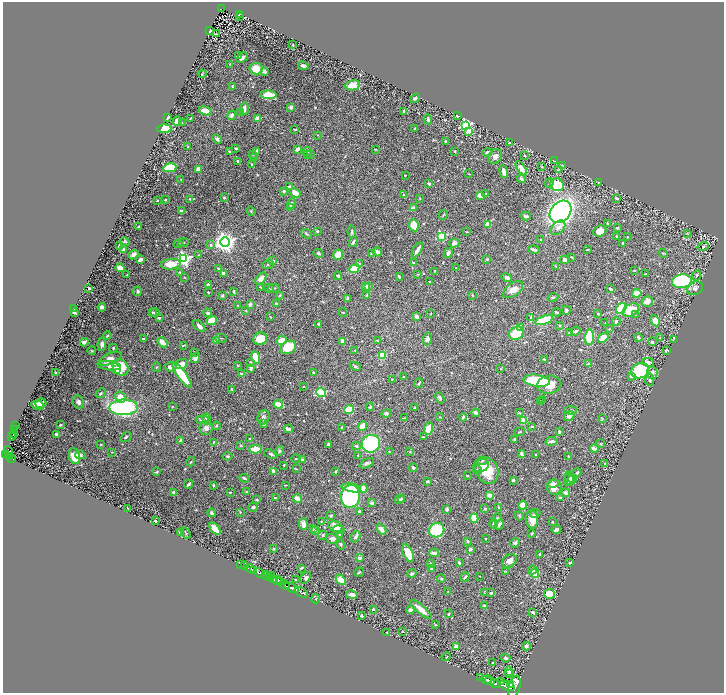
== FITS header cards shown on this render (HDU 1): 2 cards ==
NAXIS1  =                 1443
NAXIS2  =                 1382

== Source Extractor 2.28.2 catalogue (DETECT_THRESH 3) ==
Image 1443 x 1382 px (HDU 1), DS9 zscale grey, zoomed out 1/2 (1 PNG px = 2 x 2 image px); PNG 726 x 695 px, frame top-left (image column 2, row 1382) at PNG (3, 2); each listed source drawn as its Kron ellipse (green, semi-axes under 4 px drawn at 4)
Background 0.897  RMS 0.016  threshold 0.0469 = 3 sigma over >= 5 px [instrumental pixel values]
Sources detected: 692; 29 cannot appear on this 1/2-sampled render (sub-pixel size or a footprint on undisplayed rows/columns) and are neither listed nor drawn; of the other 663, the 500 brightest by FLUX_AUTO listed and drawn (163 fainter detections omitted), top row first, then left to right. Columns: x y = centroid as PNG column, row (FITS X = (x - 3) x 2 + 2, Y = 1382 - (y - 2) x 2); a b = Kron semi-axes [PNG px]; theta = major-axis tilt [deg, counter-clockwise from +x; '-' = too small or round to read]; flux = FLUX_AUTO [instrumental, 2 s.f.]
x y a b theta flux
221 9 4 3 - 180
240 14 4 2 - 200
240 16 2 1 - 21
210 31 3 2 - 3.7
216 34 4 2 - 3.5
293 45 2 2 - 2.5
238 56 3 2 - 4.3
242 58 6 3 40 10
229 64 3 2 - 2
303 66 5 3 - 14
256 69 6 6 - 43
264 71 3 3 - 14
202 74 4 3 - 2
352 85 7 5 12 34
232 86 3 2 - 3.5
269 95 8 4 -1 74
415 98 5 3 - 4.9
291 107 3 3 - 12
244 108 6 3 87 14
205 111 7 4 -16 32
404 111 2 2 - 5.1
241 113 3 3 - 2.3
232 115 5 4 - 11
457 116 3 2 - 3.9
167 118 4 2 - 9.3
190 118 3 2 - 3
257 119 4 4 - 36
428 119 5 3 - 9.4
177 121 4 3 - 28
182 123 3 2 - 2
466 125 4 3 - 380
164 128 7 3 3 100
295 129 3 2 - 2.7
415 129 4 3 - 3.4
469 131 3 3 - 36
317 135 2 2 - 2.1
217 139 5 3 - 7.3
445 141 3 3 - 4.1
509 143 2 2 - 4
188 147 3 2 - 4.7
236 148 3 2 - 3.1
297 149 4 3 - 11
375 149 3 2 - 2
256 151 3 3 - 9.3
307 151 5 3 - 4
455 151 2 2 - 3.2
230 152 4 2 - 3.9
487 152 4 3 - 8.7
253 154 3 3 - 3
308 154 3 2 - 2.1
310 155 3 3 - 3.3
524 155 3 2 - 2.6
495 156 8 6 61 13
254 157 3 2 - 2.9
237 161 2 2 - 4.1
554 161 3 2 - 2.5
252 164 2 2 - 2.2
563 165 4 3 - 2.1
542 167 3 2 - 2.2
170 168 7 4 11 110
521 168 8 4 -56 24
198 169 2 2 - 41
558 170 4 2 - 2.1
504 171 6 3 -82 14
469 174 4 2 - 2.4
405 176 2 2 - 2.3
521 179 4 3 - 8.3
181 180 3 2 - 2.3
599 182 3 2 - 1.9
549 183 5 3 - 4.2
429 184 3 2 - 8
557 185 7 6 - 95
289 187 3 3 - 5.7
284 191 3 3 - 4.2
295 193 6 4 -33 34
485 193 3 3 - 3.5
403 195 3 2 - 2.5
480 196 4 3 - 55
224 198 2 2 - 3.5
420 198 3 3 - 2
617 198 3 2 - 4.3
190 199 3 2 - 3.4
157 200 2 2 - 2.9
165 200 3 2 - 2.2
291 204 5 3 - 9.4
291 207 3 3 - 9.2
414 208 2 2 - 36
182 211 4 3 - 11
251 211 5 3 - 3.6
560 212 12 9 48 1300
443 215 5 2 - 2.7
526 216 5 2 - 5.4
607 223 3 2 - 3.1
488 224 3 3 - 21
414 225 6 4 -82 71
139 226 3 2 - 5.9
558 228 9 5 44 15
617 228 3 2 - 5.7
317 231 3 3 - 4.4
600 231 6 5 - 34
352 232 6 3 -79 5.1
467 232 3 2 - 2.1
307 234 6 2 -37 3.1
687 234 4 2 - 2
441 236 3 3 - 190
617 236 3 3 - 4.4
627 237 2 2 - 2.5
541 240 3 3 - 3.2
125 242 5 2 - 4.2
183 242 5 2 - 2.9
225 242 5 4 - 2100
353 242 5 3 - 7.5
454 243 5 4 - 14
623 243 3 3 - 3.1
178 244 4 3 - 2.9
211 245 3 3 - 5
119 246 3 2 - 4.5
703 246 6 4 17 4.2
124 249 4 3 - 8.4
417 250 8 3 58 19
534 250 6 3 -14 15
587 250 3 2 - 2.8
378 252 4 3 - 12
318 253 5 3 - 4.5
448 253 5 3 - 11
663 253 4 3 - 3
133 254 5 4 - 13
371 254 3 2 - 2.3
198 255 2 2 - 2.2
338 255 5 4 - 73
572 257 3 2 - 2.8
184 259 4 4 - 620
487 259 3 2 - 4.8
140 260 4 3 - 15
564 260 4 3 - 14
273 261 2 2 - 25
413 263 3 3 - 3.2
171 264 10 5 7 54
268 264 6 3 23 4
359 264 4 3 - 3
556 266 4 3 - 3.4
120 268 5 3 - 23
218 268 3 2 - 2
456 268 3 2 - 2.1
354 269 5 4 - 91
634 270 3 2 - 2.6
434 271 3 2 - 2.3
180 272 3 3 - 2.6
223 273 3 3 - 13
418 274 3 2 - 2.6
645 274 3 2 - 2.4
127 275 3 2 - 2.9
697 275 6 4 66 5.4
338 276 4 3 - 7.6
399 276 3 2 - 5.4
184 277 4 3 - 2.2
507 277 5 3 - 7.4
261 279 7 4 50 18
429 281 2 2 - 2
682 281 10 6 8 440
208 284 4 2 - 3.2
365 286 4 3 - 4.7
260 287 4 2 - 2.4
368 287 4 3 - 7.6
89 288 2 2 - 7
269 288 5 3 - 3.6
274 288 6 3 2 3.5
695 288 8 6 28 13
610 289 4 2 - 3.6
513 290 11 6 36 26
137 291 5 4 - 4.7
208 292 2 2 - 2.9
234 292 4 2 - 5.4
637 293 5 4 - 26
222 295 3 3 - 5
280 295 4 3 - 5.2
472 295 4 2 - 2
367 296 3 3 - 7.3
553 297 5 3 - 4.1
348 298 2 2 - 39
647 301 6 5 - 17
250 304 4 4 - 6.4
276 304 3 3 - 6.6
238 305 2 2 - 2.3
102 307 4 3 - 9.3
74 308 3 2 - 3.1
621 308 6 4 55 170
566 310 4 3 - 5.2
631 310 9 6 29 68
246 311 3 3 - 2.4
152 312 3 3 - 3.7
154 312 5 3 - 5.9
343 312 4 2 - 3.1
557 312 4 2 - 5.3
74 313 3 2 - 6.5
208 313 4 4 - 8
431 313 3 2 - 1.9
598 314 4 3 - 3.4
635 314 3 2 - 2.1
270 317 3 2 - 2.4
417 317 3 3 - 14
531 317 4 3 - 3.1
159 318 2 2 - 13
212 320 5 4 - 61
544 320 9 3 20 130
616 321 4 3 - 6.3
655 321 6 4 -61 41
605 323 2 1 - 2
318 324 4 3 - 3.2
199 326 7 3 -43 13
559 326 4 3 - 3
521 328 4 3 - 33
609 329 2 2 - 1.9
576 331 5 2 - 11
569 332 4 2 - 7
516 333 7 6 - 120
107 336 4 2 - 3.4
589 337 7 5 86 100
221 338 6 2 -3 2.6
603 338 6 4 38 36
638 338 4 3 - 8.5
659 338 3 3 - 2.1
143 339 2 2 - 4.3
260 339 7 6 - 51
427 339 6 4 80 12
281 340 5 4 - 30
378 340 3 2 - 1.9
673 340 3 2 - 2.3
216 341 3 3 - 15
342 341 4 3 - 20
84 342 4 3 - 11
162 342 6 3 -47 29
652 342 2 2 - 10
102 344 6 4 84 10
183 345 4 2 - 2.2
288 347 8 6 30 89
113 348 4 3 - 3.3
355 350 3 2 - 2.4
666 350 4 3 - 5
92 351 4 3 - 3.2
194 353 4 3 - 3.1
382 355 4 4 - 57
256 357 6 3 -70 83
195 358 5 4 - 19
110 359 12 5 23 25
544 359 3 2 - 3.1
250 362 3 3 - 3.1
648 362 6 4 -15 19
181 364 6 5 - 25
588 364 4 2 - 4.9
238 365 3 2 - 2.8
109 366 12 4 -7 25
355 366 5 4 - 6.8
120 367 9 7 -51 77
156 367 4 2 - 2.6
171 367 6 5 - 17
251 368 4 3 - 7.9
501 369 3 2 - 2.2
117 370 3 2 - 37
640 371 9 7 25 280
652 372 6 5 - 10
56 373 3 3 - 3.1
241 373 3 2 - 5.2
314 373 3 3 - 3.7
182 375 15 4 -54 170
631 376 3 3 - 8.4
404 377 3 2 - 2.7
392 379 3 2 - 1.9
650 380 6 4 -85 6.8
537 381 13 6 -8 210
419 383 5 2 - 3.8
549 385 12 9 9 40
303 386 2 2 - 2
232 389 4 2 - 2.3
101 393 5 3 - 4.6
321 393 5 3 - 260
120 397 6 5 - 46
440 398 6 3 -66 5.3
543 399 2 2 - 2
78 402 7 5 -59 11
541 402 3 2 - 1.9
41 403 5 4 - 12
278 404 5 3 - 38
38 405 6 4 -10 35
172 406 2 2 - 2.9
124 407 14 8 2 430
370 407 4 3 - 5.2
415 408 3 2 - 3.9
349 410 4 4 - 98
571 410 6 3 -2 4.9
386 413 5 4 - 6.9
476 413 4 3 - 6.1
519 413 3 2 - 1.9
569 416 6 4 35 8.8
263 417 7 6 - 10
439 417 3 3 - 2.2
463 417 4 3 - 6.7
404 418 3 2 - 2.4
207 419 5 4 - 9.6
602 419 4 3 - 2.8
202 420 6 3 5 6.8
523 421 4 4 - 27
263 424 4 3 - 8.5
60 425 3 2 - 3.3
16 426 2 1 - 16
216 426 4 3 - 3.3
362 426 5 3 - 38
342 427 2 2 - 8.1
532 427 4 2 - 2.4
206 428 7 6 - 12
429 428 6 3 68 60
14 429 2 1 - 26
288 429 4 3 - 12
520 432 5 2 - 2.7
559 432 3 2 - 7
14 434 4 3 - 290
57 435 3 2 - 15
11 437 4 2 - 560
126 437 6 3 34 6
423 437 3 3 - 3.8
250 439 3 2 - 2.2
515 439 3 3 - 3.6
180 441 3 2 - 7.2
551 441 6 2 9 8.5
213 442 3 2 - 2.6
328 444 3 2 - 5.2
371 444 9 8 - 230
601 444 3 3 - 2.5
101 445 3 2 - 2.9
241 446 3 3 - 3.6
356 446 4 3 - 4.1
594 448 4 2 - 23
255 449 6 3 -1 65
280 451 5 4 - 4.6
8 452 6 3 -74 730
112 452 3 2 - 2
389 452 2 2 - 2.2
410 452 3 3 - 2.5
521 453 4 2 - 7.1
5 454 3 2 - 550
271 454 7 3 -20 5.2
536 454 2 2 - 3.1
80 455 5 4 - 5.3
358 455 3 2 - 1.9
74 456 8 5 -79 40
228 456 5 3 - 3.9
568 456 3 2 - 4.1
9 457 2 2 - 260
12 458 4 2 - 300
296 459 5 2 - 2.8
302 460 2 2 - 28
482 461 5 3 - 3.5
191 462 5 2 - 2.7
367 463 8 3 26 6.8
605 464 4 3 - 5.8
284 465 2 2 - 3
481 466 8 6 17 15
413 468 4 3 - 6.2
296 469 3 2 - 2
477 470 4 3 - 3.8
487 470 14 11 -64 77
273 471 4 3 - 12
335 471 3 3 - 3.3
157 472 4 3 - 3.3
577 472 4 3 - 5.1
467 476 3 2 - 2.1
244 478 5 3 - 5.6
570 478 7 5 -71 8.6
573 479 4 3 - 3.6
513 480 2 2 - 6.6
569 480 6 5 - 7.7
427 481 3 3 - 4.3
553 483 6 3 14 11
188 484 4 2 - 5.2
213 485 3 2 - 3.3
286 485 3 1 - 2.2
554 487 7 7 - 28
351 488 10 4 -11 72
363 488 4 3 - 28
173 492 3 2 - 8.4
246 492 3 2 - 2.9
230 493 2 2 - 3.1
566 493 4 3 - 11
489 495 3 3 - 17
350 496 11 9 78 420
275 498 3 2 - 3.6
560 498 2 2 - 3.9
298 499 5 3 - 39
400 499 5 4 - 5.5
402 499 4 2 - 2.5
257 500 3 2 - 2.7
372 503 2 2 - 39
523 505 4 4 - 46
253 507 4 3 - 6.7
499 507 3 2 - 2.4
128 509 4 1 - 3
447 509 4 3 - 3.8
485 509 4 4 - 3.7
359 511 4 3 - 4.3
240 512 3 3 - 2.5
212 513 4 4 - 5
535 514 5 4 - 5.4
331 516 4 3 - 7
519 516 4 3 - 3
474 518 4 3 - 70
497 518 5 3 - 3.5
532 519 9 6 -87 41
155 521 2 2 - 6.7
321 521 3 2 - 2.1
552 522 3 3 - 2.8
303 524 6 4 -85 15
494 524 5 3 - 12
499 525 5 3 - 9.5
336 527 7 5 -16 40
215 529 7 3 -49 64
313 529 2 2 - 2.5
381 529 6 4 -50 16
339 530 6 4 -16 11
437 530 8 7 - 170
556 530 5 3 - 12
316 531 4 3 - 3.2
181 532 3 2 - 21
186 533 6 2 -62 2.9
532 533 3 2 - 2.7
339 534 3 2 - 2.2
323 535 4 3 - 5.1
355 537 6 3 60 9.9
485 538 2 2 - 2.1
333 539 7 4 -14 12
468 541 3 3 - 4.6
515 543 5 4 - 6.7
340 544 6 4 -57 5.3
273 549 4 3 - 2.3
470 549 3 3 - 6.7
408 553 10 4 -66 42
434 553 5 4 - 10
540 554 4 2 - 3.4
359 558 2 2 - 30
509 561 8 6 38 16
459 563 3 2 - 6.1
570 563 4 2 - 6.2
241 564 2 1 - 140
431 564 4 3 - 3.4
245 566 3 3 - 410
301 568 4 2 - 3.7
250 569 5 2 - 1400
432 569 2 2 - 6.2
254 570 3 2 - 680
532 570 5 3 - 6.7
506 571 3 1 - 1.9
359 572 5 3 - 4.1
260 573 6 2 -29 2500
535 573 4 3 - 80
412 574 4 3 - 3.7
266 575 4 3 - 1200
272 576 2 1 - 150
480 576 2 1 - 1.9
465 577 5 2 - 5.7
269 578 3 1 - 490
306 578 6 4 50 7.7
441 579 4 4 - 3.7
274 580 4 2 - 870
278 580 4 3 - 840
295 580 4 3 - 3.5
341 580 6 4 -48 38
281 582 2 2 - 280
285 585 5 2 - 1500
291 588 8 3 -29 1700
301 592 7 2 -32 150
447 592 3 2 - 2
485 592 3 2 - 3.4
491 593 4 3 - 3.7
549 594 5 5 - 62
352 595 6 3 -13 17
316 599 4 3 - 2.6
484 605 3 3 - 3
373 609 3 2 - 5.6
421 609 13 3 -41 33
410 610 4 3 - 8.6
533 612 4 2 - 5.9
448 614 4 3 - 2.7
362 616 4 2 - 3.9
435 625 2 2 - 2.4
402 632 2 2 - 1.9
387 633 2 2 - 2
456 646 3 3 - 13
526 646 4 4 - 9.8
446 657 5 2 - 2.1
506 658 5 3 - 9.6
492 663 3 2 - 1.9
509 671 5 3 - 14
509 674 3 2 - 6.6
481 678 2 2 - 140
486 680 5 2 - 2000
490 681 5 3 - 2200
501 681 3 2 - 3.3
495 684 5 3 - 1200
510 685 2 2 - 1100
507 686 8 4 -20 5100
514 686 11 6 75 6000
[163 fainter detections neither listed nor drawn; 29 sub-pixel or undisplayed-footprint detections neither listed nor drawn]